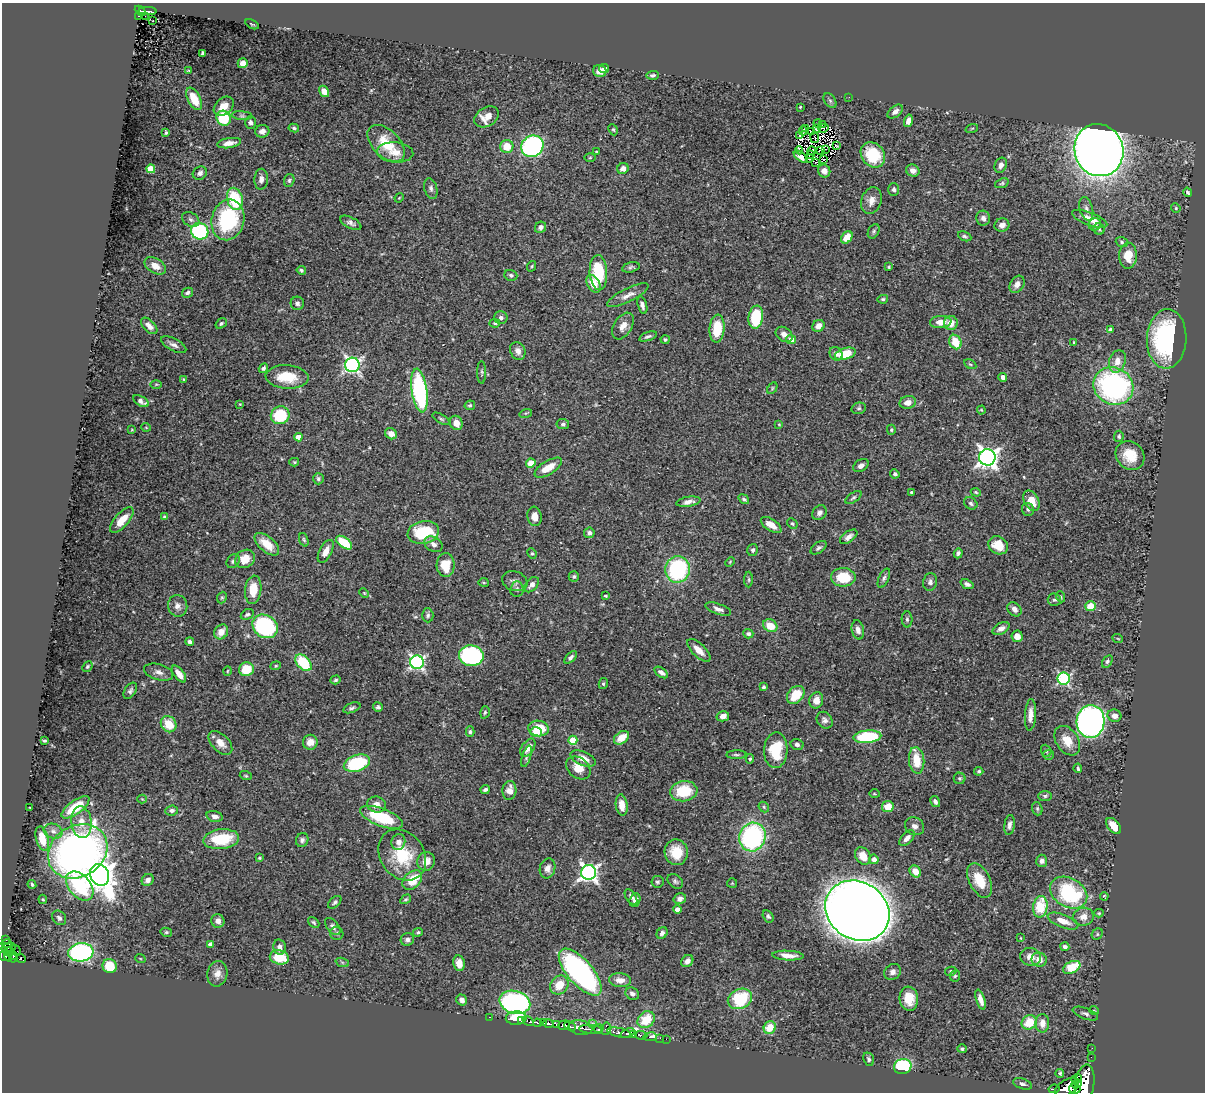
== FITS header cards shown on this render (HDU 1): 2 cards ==
NAXIS1  =                 1203
NAXIS2  =                 1090

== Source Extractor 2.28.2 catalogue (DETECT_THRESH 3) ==
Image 1203 x 1090 px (HDU 1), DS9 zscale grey, 1 PNG px = 1 image px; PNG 1207 x 1094 px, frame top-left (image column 1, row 1090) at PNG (2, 3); each listed source drawn as its Kron ellipse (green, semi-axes under 4 px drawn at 4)
Background 0.745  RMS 0.024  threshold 0.0711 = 3 sigma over >= 5 px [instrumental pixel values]
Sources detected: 442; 9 with non-positive FLUX_AUTO (blend fragments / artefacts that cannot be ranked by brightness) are neither listed nor drawn; the other 433 listed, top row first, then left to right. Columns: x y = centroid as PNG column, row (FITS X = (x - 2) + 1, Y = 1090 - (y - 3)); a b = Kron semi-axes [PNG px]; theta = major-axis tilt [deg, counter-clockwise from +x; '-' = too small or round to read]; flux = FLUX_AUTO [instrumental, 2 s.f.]
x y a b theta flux
140 11 6 4 -42 150
147 11 9 3 -2 120
138 16 3 2 - 26
145 16 3 2 - 10
153 21 3 2 - 2.6
252 24 7 2 -30 1.6
203 53 4 3 - 3.4
243 63 5 5 - 11
604 68 5 4 - 5.2
189 71 3 2 - 1.3
600 71 7 6 - 11
653 75 6 4 3 3.7
324 91 6 4 -57 12
849 97 2 2 - 4.6
194 99 12 6 -63 31
830 101 8 5 -54 3.3
224 106 11 8 43 16
800 107 3 3 - 1.6
895 112 9 5 38 6.2
242 116 10 4 -5 3.9
486 117 13 9 32 20
224 118 8 7 - 73
908 121 6 4 76 8.4
250 122 6 5 - 5.4
818 123 4 2 - 1.4
822 124 2 2 - 360
294 128 5 4 - 2.7
805 128 3 2 - 0.74
816 128 3 2 - 0.18
823 128 5 2 - 0.049
972 128 6 4 19 1.9
613 130 6 4 -66 2.1
262 131 7 6 - 7.5
803 131 4 2 - 0.49
812 131 3 2 - 1.1
166 133 3 3 - 2.1
799 136 4 2 - 2.2
814 137 5 2 - 0.85
229 143 12 5 8 11
386 143 23 13 -44 49
507 146 6 6 - 29
532 146 11 10 - 320
837 146 3 2 - 1.5
825 149 2 2 - 1.6
799 150 4 2 - 5.9
820 150 3 2 - 0.6
1099 150 26 24 -68 2000
812 151 4 2 - 0.87
395 152 18 10 -4 20
596 152 3 2 - 1.2
810 155 3 2 - 1.6
873 155 13 11 -49 68
801 157 8 4 -39 6
590 158 6 4 1 1.8
810 159 2 2 - 1.1
823 159 2 2 - 0.21
815 162 2 2 - 2.6
1001 165 8 6 66 8
623 168 6 5 - 9.1
151 169 4 4 - 30
824 171 6 6 - 9
913 171 7 6 - 7.8
200 173 7 6 - 7.8
261 179 10 7 88 7.8
289 180 6 5 - 3.2
1002 183 7 4 20 2.6
431 188 10 6 -74 5.3
894 189 6 5 - 4.1
1188 192 5 4 - 3.6
399 198 5 3 - 1.4
235 199 11 8 -76 86
871 201 13 10 72 14
1176 208 5 4 - 1.9
1086 209 12 6 -75 7
983 218 7 7 - 6.5
1090 219 18 6 -21 25
191 220 9 6 -32 5
228 220 20 16 76 140
351 223 11 5 -26 5.8
1095 224 6 6 - 6.4
1002 225 7 6 - 7.8
540 227 6 5 - 6.3
1099 229 5 5 - 3
200 231 9 8 - 170
874 231 8 5 61 3
965 236 7 4 -24 3.3
847 237 7 5 51 20
1122 242 6 5 - 3
1128 256 13 9 88 25
155 266 11 7 -30 15
532 266 5 3 - 1.8
631 267 9 5 15 3.3
889 267 3 3 - 1.8
301 270 5 4 - 2.9
598 273 17 9 -87 72
511 275 6 5 - 3.6
593 284 9 6 -58 22
1017 284 9 7 60 9.9
187 293 6 4 31 3.9
628 295 23 6 26 13
883 299 5 4 - 2.6
297 303 6 6 - 6
642 305 9 4 -74 6.1
756 317 11 7 82 71
501 318 6 6 - 6
941 322 11 6 5 17
221 323 6 4 38 3.3
495 323 5 4 - 2.4
951 323 7 6 - 18
149 326 10 5 -45 9.6
623 326 15 9 59 14
818 326 6 5 - 11
717 329 14 7 85 50
1110 330 4 4 - 7.3
784 334 9 6 -34 9.8
648 336 9 4 19 4.1
1167 339 29 20 87 220
665 340 4 4 - 2.9
791 340 5 4 - 18
955 342 7 6 - 37
1074 343 4 3 - 2.1
174 345 14 6 -26 7.4
518 351 9 7 -66 9.9
836 354 7 6 - 5.2
845 354 11 5 16 46
1117 361 11 8 72 17
970 364 6 4 -30 2.9
352 365 7 7 - 460
263 368 5 4 - 4.2
482 372 11 4 -89 3.4
287 377 21 11 -3 48
1003 377 4 4 - 9.6
183 379 4 2 - 1.2
156 384 6 3 1 1.8
1113 386 20 18 -28 340
772 388 6 4 62 2.2
419 391 22 7 -81 220
141 401 8 5 -30 7.6
908 402 8 6 13 12
240 404 4 3 - 1.1
470 405 5 4 - 2.6
859 408 7 5 15 3.3
981 410 4 4 - 1.5
526 413 6 4 17 2
280 415 9 8 - 92
441 419 9 4 -30 3.2
456 423 7 6 - 14
563 424 6 5 - 3.5
779 424 4 4 - 1.5
146 427 5 3 - 1.2
132 430 4 3 - 1.2
891 430 5 4 - 2.2
391 434 6 5 - 11
1119 436 5 4 - 2.5
298 437 4 4 - 18
1130 455 15 13 -45 34
987 457 8 8 - 900
294 462 5 4 - 1.9
531 463 4 4 - 32
861 466 8 5 32 6.4
548 468 15 6 31 26
895 474 4 4 - 3.5
318 479 5 5 - 3.5
911 492 3 3 - 1.8
976 492 5 4 - 1.9
853 497 9 4 36 3.4
744 499 6 4 -37 3
1031 501 11 7 -62 23
688 502 12 5 9 8.9
971 503 7 5 -33 3.7
1028 509 6 6 - 3.7
819 513 8 6 53 6.9
535 516 10 7 -82 14
164 517 4 3 - 1.9
122 520 16 7 48 25
792 524 6 4 -48 2.4
771 525 11 6 -33 17
423 532 16 11 11 81
589 533 5 5 - 5.1
849 537 10 5 36 7.9
304 540 7 4 -70 2.6
344 543 9 5 -36 47
267 544 15 7 -40 28
434 544 10 7 -30 8.8
998 545 10 8 -30 33
819 548 9 5 36 4
753 550 6 5 - 3.7
326 551 12 6 63 14
532 553 5 4 - 2.4
958 553 5 4 - 4
245 559 10 8 34 26
233 561 7 6 - 4.4
730 562 5 3 - 1.5
446 565 12 9 88 41
678 569 13 12 - 190
574 577 5 5 - 2.8
843 577 12 9 -2 51
884 578 10 5 66 4.5
749 580 8 4 -89 2.5
515 581 13 9 -19 8.2
484 582 5 2 - 1.6
930 582 9 7 80 5.5
967 584 7 4 -22 4.9
532 585 9 5 48 7.1
517 589 8 6 84 4.7
253 590 14 8 83 33
364 593 5 4 - 1.7
606 596 3 3 - 1.9
1061 597 5 3 - 1.8
222 598 6 4 68 2.5
1054 600 7 6 - 3.6
178 606 11 9 -75 9.2
1090 606 5 5 - 31
718 609 13 5 -20 7.5
1014 609 8 6 -45 7
247 614 7 5 29 3.2
428 615 7 5 -89 3.7
907 619 8 5 -88 3.3
265 626 13 11 -35 210
770 626 7 6 - 29
1001 628 9 5 27 9.5
858 630 10 6 -77 7.1
221 632 8 6 59 16
748 634 5 4 - 4.6
1017 636 6 5 - 11
1118 639 5 3 - 1.3
190 642 4 4 - 5.1
699 650 15 6 -45 16
471 656 12 10 -10 190
571 657 8 4 46 4.8
1107 661 7 4 58 3
417 662 7 6 - 370
303 663 10 6 -47 79
87 666 5 4 - 2.7
276 666 5 4 - 2.1
246 669 7 7 - 47
227 671 4 3 - 1.5
158 672 15 8 -16 8.5
661 672 8 4 -35 6
179 674 10 5 -54 12
1064 679 6 6 - 220
335 680 5 4 - 2.3
603 684 5 4 - 2.7
764 687 3 3 - 3.4
130 691 9 5 57 4.6
796 695 10 7 47 39
816 700 8 7 - 16
378 707 5 4 - 3.7
352 708 9 5 20 3.7
485 712 6 4 73 2.7
1030 715 16 5 86 12
723 716 6 5 - 9.7
1114 716 7 6 - 9
825 720 9 7 -50 6.4
1091 721 16 14 86 590
169 724 8 7 - 34
539 728 10 8 -8 49
470 732 5 4 - 2.8
536 732 6 5 - 17
867 737 14 6 5 100
621 738 8 5 36 25
573 740 4 4 - 46
44 741 4 3 - 2.3
1067 741 16 11 -56 26
310 742 7 7 - 15
220 743 14 8 -45 16
797 745 6 5 - 5.1
528 748 10 6 56 15
776 750 18 11 87 62
1046 751 6 5 - 2.6
736 755 10 4 1 3
1048 755 5 5 - 2.1
526 756 11 4 73 4
583 758 13 6 -24 17
750 759 5 4 - 2.4
917 760 13 7 -84 37
357 763 13 8 19 130
578 768 13 10 -38 19
1078 768 5 3 - 2.1
979 771 4 4 - 2.8
246 776 6 4 -18 2.2
959 778 6 5 - 2.6
485 789 4 3 - 3.5
509 790 9 7 85 13
684 791 13 10 8 63
875 794 5 3 - 1.5
1045 796 7 4 1 2.8
142 799 4 4 - 1.5
935 802 6 4 -59 5.2
377 805 9 8 - 12
622 805 11 6 -82 16
75 807 16 6 37 63
764 807 6 4 -48 2.3
888 807 6 5 - 24
30 808 3 2 - 1.1
1037 809 7 5 -71 2.9
172 810 6 5 - 5
215 816 8 5 -17 7.7
381 817 22 8 -21 84
81 822 16 10 -83 21
1010 825 10 5 83 6.5
914 826 10 8 -30 7.5
1113 826 9 5 -48 21
53 831 9 7 -17 8
752 837 14 13 - 260
907 838 9 5 47 9.6
42 839 12 6 -75 33
221 839 18 10 6 70
302 840 7 6 - 5.1
398 842 8 7 - 10
78 851 31 25 31 790
676 852 13 11 -78 36
402 855 27 22 -53 74
863 856 9 7 -54 24
259 858 4 3 - 2.1
874 859 5 4 - 9.7
426 861 9 8 - 13
1042 861 6 5 - 6.3
548 868 10 7 74 9.5
915 871 6 5 - 17
589 872 7 7 - 580
100 875 11 9 -61 2200
148 880 6 5 - 8.3
412 880 11 8 44 36
980 880 18 10 -63 39
675 881 9 6 -40 4
657 882 6 6 - 3.4
732 883 5 5 - 1.8
32 884 5 3 - 2.2
80 886 17 11 -50 150
1069 893 20 14 -30 140
1104 896 4 3 - 1.6
631 897 8 5 -57 4.1
43 899 5 3 - 1.9
406 899 6 4 30 2.7
680 899 6 5 - 6.9
635 900 7 5 72 6.6
335 902 8 5 42 3.2
1040 907 11 7 79 55
677 910 4 4 - 13
857 911 33 28 -33 2700
1099 913 4 4 - 2
768 916 6 5 - 3.2
1083 917 10 9 - 12
59 918 8 6 -48 5.2
218 921 7 6 - 9.4
1063 921 16 6 -21 18
314 922 6 4 -41 2.7
333 926 10 6 -51 6.5
166 932 6 4 -12 2.5
418 932 5 4 - 3
337 933 6 6 - 3.6
662 933 6 5 - 4.6
1097 934 6 5 - 2.4
1021 938 4 2 - 1.1
6 939 3 2 - 23
407 939 7 6 - 5.4
7 943 5 4 - 62
210 944 4 4 - 5.7
280 947 8 6 -79 7.6
1065 947 4 4 - 3.9
9 948 7 4 9 340
16 950 6 2 -40 27
9 951 5 3 - 180
81 952 12 9 7 250
12 955 5 3 - 160
5 956 6 5 - 340
788 956 16 5 -3 11
279 957 10 7 -14 42
1030 957 10 9 - 13
11 958 7 3 -21 230
21 958 5 4 - 180
140 958 5 3 - 1.4
1039 960 8 7 - 16
687 961 7 5 47 6.5
342 962 7 4 -19 2.7
459 963 8 6 -80 17
110 966 7 7 - 37
1072 967 9 5 27 50
951 971 6 4 14 2.8
580 972 29 12 -49 390
893 972 9 7 40 6.7
217 974 13 10 79 13
955 976 6 5 - 2.7
620 980 11 7 -3 14
559 985 10 8 49 30
632 994 7 6 - 6.6
740 999 12 9 24 98
909 999 12 9 -83 32
462 1000 6 5 - 6.5
980 1000 10 4 -72 11
515 1002 15 11 -15 400
1094 1010 5 3 - 1.3
1085 1014 13 5 -20 5
489 1017 3 2 - 13
516 1018 10 7 2 31
646 1020 9 7 42 42
521 1021 3 2 - 15
528 1021 6 3 -29 220
1029 1022 8 7 - 39
537 1023 4 3 - 370
543 1023 3 3 - 280
548 1023 5 3 - 400
592 1023 3 2 - 20
1042 1023 9 7 89 14
556 1025 3 3 - 190
564 1025 6 4 17 790
570 1026 6 3 -26 500
581 1028 12 7 -10 550
770 1028 6 6 - 32
591 1029 11 4 -3 370
599 1029 5 3 - 230
606 1029 6 4 80 190
619 1033 12 4 -12 750
627 1033 7 4 22 240
633 1035 4 3 - 280
641 1035 6 3 -4 140
650 1037 7 3 9 14
660 1038 2 2 - 19
666 1039 2 2 - 10
1092 1048 2 2 - 6.4
962 1049 5 4 - 2.7
1091 1057 2 2 - 6.8
869 1059 7 5 -68 3.8
903 1066 9 7 19 98
1060 1073 4 4 - 2.5
1077 1079 5 4 - 270
1022 1084 10 5 -19 4.9
1076 1084 5 4 - 690
1085 1084 20 9 83 4200
1067 1087 13 7 30 2400
1054 1089 5 3 - 120
1075 1089 6 5 - 790
At the frame edge (FLAGS 8, measured only in part): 1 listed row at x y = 1085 1084
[9 non-positive-flux detections neither listed nor drawn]